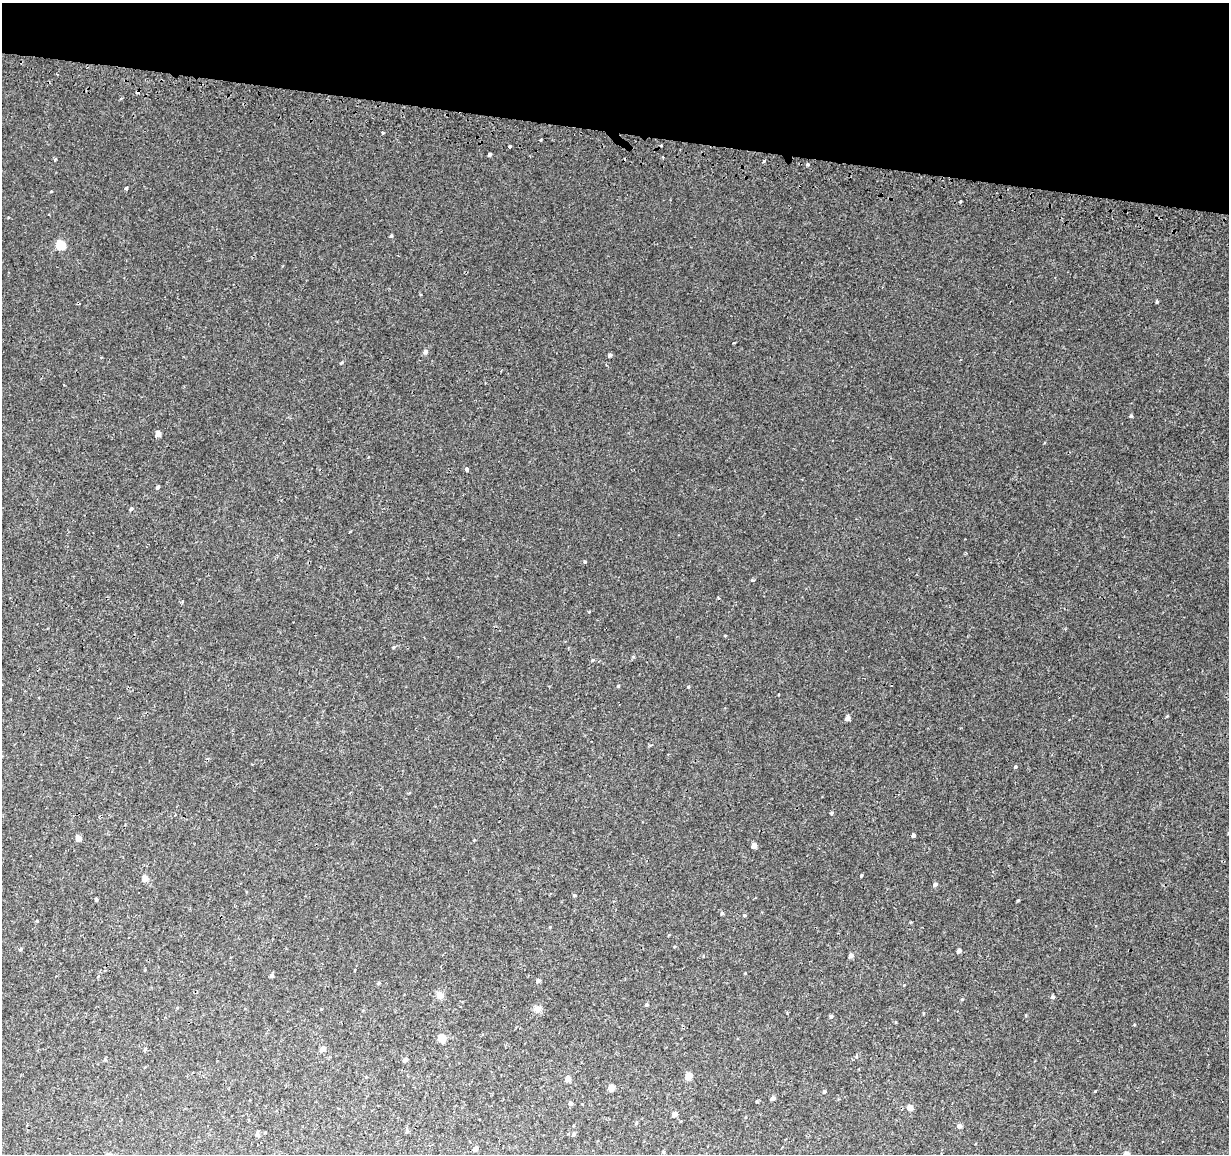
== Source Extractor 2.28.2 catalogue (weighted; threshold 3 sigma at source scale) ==
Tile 2 of 4 x 4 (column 2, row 1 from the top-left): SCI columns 1266-2492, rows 3726-4877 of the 4987 x 5206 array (HDU 1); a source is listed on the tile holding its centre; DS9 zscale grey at full resolution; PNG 1231 x 1156 px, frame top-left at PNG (2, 3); no overlay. Shown black and unused: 11% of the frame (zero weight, under 2 of 3 exposures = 3% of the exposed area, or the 3 px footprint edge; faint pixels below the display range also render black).
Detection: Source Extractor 2.28.2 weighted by HDU 2 'WHT'; one run over the whole footprint, this tile lists its part. Background 6.83e-04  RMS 0.0025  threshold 0.0114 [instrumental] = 3 sigma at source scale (4.5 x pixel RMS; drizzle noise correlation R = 1.50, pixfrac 1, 0.0396/0.0396 arcsec/px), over >= 5 px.
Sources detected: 86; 6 cosmic-ray / hot-pixel residue — not listed; the other 80 listed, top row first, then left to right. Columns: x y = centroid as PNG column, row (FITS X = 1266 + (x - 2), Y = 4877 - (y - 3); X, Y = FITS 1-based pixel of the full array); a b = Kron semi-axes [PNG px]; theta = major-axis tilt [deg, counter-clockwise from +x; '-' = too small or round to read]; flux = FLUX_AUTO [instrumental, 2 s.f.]
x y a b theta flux
382 133 3 3 - 0.37
509 146 3 3 - 4.9
489 154 4 3 - 0.49
55 159 4 3 - 0.31
764 161 4 3 - 0.24
808 164 4 4 - 0.29
126 188 3 3 - 1.3
960 202 3 3 - 0.45
391 236 4 3 - 0.34
61 245 6 5 - 11
1157 302 4 3 - 0.34
734 342 3 2 - 0.23
425 352 6 5 - 0.73
610 355 4 4 - 0.52
342 362 5 3 - 0.27
1131 416 4 4 - 0.43
158 434 5 4 - 2.2
467 469 4 3 - 2
158 487 5 3 - 0.43
131 509 5 4 - 0.45
585 562 4 4 - 0.3
753 580 4 3 - 0.33
182 601 4 3 - 0.36
589 612 4 3 - 0.21
725 636 4 3 - 0.18
394 647 5 3 - 0.24
633 657 4 4 - 0.33
593 660 5 4 - 0.3
618 686 4 3 - 0.25
688 687 4 3 - 0.25
1167 716 5 3 - 0.2
848 718 5 4 - 1.2
1015 767 5 4 - 0.33
831 813 4 3 - 0.5
913 836 4 3 - 0.98
78 838 5 4 - 2
754 846 4 4 - 1.7
861 876 3 3 - 0.53
145 878 5 4 - 2.1
935 884 5 4 - 0.75
574 895 4 3 - 0.33
96 899 4 3 - 0.3
1018 900 4 3 - 0.24
722 913 4 4 - 0.41
744 915 5 4 - 0.31
37 921 3 3 - 0.23
550 927 4 3 - 0.18
21 949 5 3 - 0.31
959 950 4 4 - 0.94
851 955 4 4 - 1.1
272 975 4 4 - 0.74
538 981 5 4 - 0.74
379 983 5 3 - 0.34
440 995 9 8 - 1.4
1052 997 4 4 - 0.59
962 999 4 3 - 0.19
646 1005 4 4 - 0.35
537 1009 11 8 3 1.3
831 1016 4 4 - 0.54
442 1038 5 5 - 6.4
323 1048 5 4 - 1.8
145 1049 5 4 - 0.4
105 1059 5 5 - 0.29
405 1060 4 4 - 0.83
688 1076 5 4 - 4.4
568 1079 4 4 - 2
611 1088 5 4 - 2.9
1095 1091 3 3 - 0.32
824 1092 4 4 - 0.5
772 1098 4 4 - 0.93
571 1103 4 4 - 0.75
910 1107 5 4 - 2.1
674 1114 4 4 - 2
636 1123 5 4 - 0.3
959 1126 5 4 - 0.98
407 1131 5 4 - 0.49
258 1133 8 4 82 0.43
574 1134 5 4 - 0.62
475 1148 5 4 - 1.2
1127 1153 5 4 - 1.1
Isophote crosses this tile's border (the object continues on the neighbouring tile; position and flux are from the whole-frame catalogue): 1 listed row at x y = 1127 1153